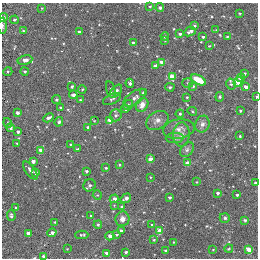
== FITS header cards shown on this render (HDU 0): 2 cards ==
NAXIS1  =                  256
NAXIS2  =                  256

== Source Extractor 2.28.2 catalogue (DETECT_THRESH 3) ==
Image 256 x 256 px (HDU 0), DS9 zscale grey, 1 PNG px = 1 image px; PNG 260 x 260 px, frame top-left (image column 1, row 256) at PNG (2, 3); each listed source drawn as its Kron ellipse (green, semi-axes under 4 px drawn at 4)
Background -0.00149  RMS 0.02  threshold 0.0589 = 3 sigma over >= 5 px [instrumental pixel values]
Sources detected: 122; all 122 listed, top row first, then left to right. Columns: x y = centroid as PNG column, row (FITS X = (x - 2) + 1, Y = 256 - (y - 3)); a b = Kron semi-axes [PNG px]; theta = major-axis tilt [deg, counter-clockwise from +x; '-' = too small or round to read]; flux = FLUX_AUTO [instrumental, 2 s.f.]
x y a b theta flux
150 6 3 3 - 1.2
42 8 3 3 - 0.91
160 8 4 4 - 2.7
239 13 3 2 - 1.2
3 18 4 4 - 3.2
14 20 4 3 - 1.4
2 26 8 3 -89 2.5
194 26 4 3 - 1.4
216 30 3 3 - 1.1
23 31 3 2 - 1.4
79 32 3 3 - 2
190 32 6 3 24 3.8
180 34 3 3 - 3.9
165 36 4 3 - 1.6
203 37 3 3 - 2.2
227 37 3 3 - 1.4
165 41 3 3 - 0.93
133 43 3 3 - 2.3
209 46 3 2 - 0.83
25 60 7 4 11 6.1
161 62 4 4 - 15
155 66 4 3 - 4.3
8 71 4 3 - 1.5
25 71 4 3 - 1.7
244 73 4 3 - 1.9
172 77 4 4 - 33
241 78 4 4 - 24
198 80 8 4 -28 26
238 82 5 4 - 25
130 83 4 3 - 2.5
188 83 5 5 - 2.1
231 84 6 4 -76 2.7
72 86 3 3 - 1.8
193 86 4 4 - 1.7
170 87 4 4 - 2.4
246 87 3 3 - 10
82 89 4 3 - 1.2
111 89 8 3 -75 1.9
116 91 8 4 48 5.9
143 93 4 3 - 2.9
73 95 4 4 - 3.9
187 97 4 3 - 1.5
220 97 5 3 - 1.3
257 97 3 2 - 3.2
135 98 13 6 34 5.9
112 99 9 5 25 2.4
56 100 4 4 - 2
80 100 3 2 - 1.1
128 105 5 5 - 2.9
142 105 7 6 - 10
60 108 3 3 - 1.2
125 109 4 3 - 3.1
192 111 5 3 - 1.4
240 111 3 2 - 1.5
18 113 4 3 - 3.2
180 114 4 4 - 1.9
116 115 6 5 - 3.2
49 118 6 3 27 3.5
110 120 4 3 - 16
157 120 12 8 32 6.8
94 121 3 3 - 0.95
59 122 5 4 - 2.6
8 123 5 3 - 1.3
202 124 8 7 - 5.3
88 127 4 4 - 2.5
10 128 4 4 - 2.8
179 129 16 9 9 9.2
18 131 3 3 - 3.1
181 134 12 8 87 7.4
240 136 4 3 - 2.8
175 138 9 5 3 3.8
17 143 3 2 - 1.1
70 145 3 2 - 1.6
77 149 3 3 - 1.3
41 150 4 4 - 15
187 150 8 6 51 3.5
150 159 3 3 - 9.9
33 161 3 3 - 6.9
187 163 4 3 - 13
119 165 3 2 - 1.2
106 168 3 3 - 1.8
30 171 10 4 -54 4.3
86 171 3 3 - 2.8
35 172 4 3 - 2.6
150 177 3 2 - 0.81
196 182 3 3 - 0.92
255 183 4 3 - 2.4
89 185 6 6 - 3.7
217 193 3 3 - 3.6
97 195 5 4 - 1.5
237 195 3 3 - 2.2
169 197 3 3 - 2.3
126 198 5 3 - 4
114 199 4 3 - 6.6
114 205 3 3 - 1.2
15 207 3 2 - 1.6
122 207 4 4 - 2.7
11 216 5 3 - 2.7
91 216 3 3 - 1.7
225 218 5 4 - 2.8
122 219 7 7 - 8.3
245 220 4 3 - 2.5
55 222 3 3 - 1.1
98 225 4 3 - 1.7
152 225 4 3 - 1.5
121 231 3 3 - 4.1
160 231 4 4 - 24
52 233 5 3 - 5.8
28 234 3 3 - 9.7
82 235 6 3 1 2.1
117 235 4 4 - 2
110 236 4 4 - 4.6
154 240 4 3 - 1.4
173 242 3 2 - 0.82
229 248 4 3 - 1.1
67 249 3 3 - 0.78
213 250 4 3 - 0.82
249 250 4 4 - 22
165 251 4 3 - 1.8
126 252 3 3 - 2
107 253 4 3 - 8.4
43 257 3 3 - 2.8
At the frame edge (FLAGS 8, measured only in part): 6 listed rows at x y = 3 18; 2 26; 257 97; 255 183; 126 252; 43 257